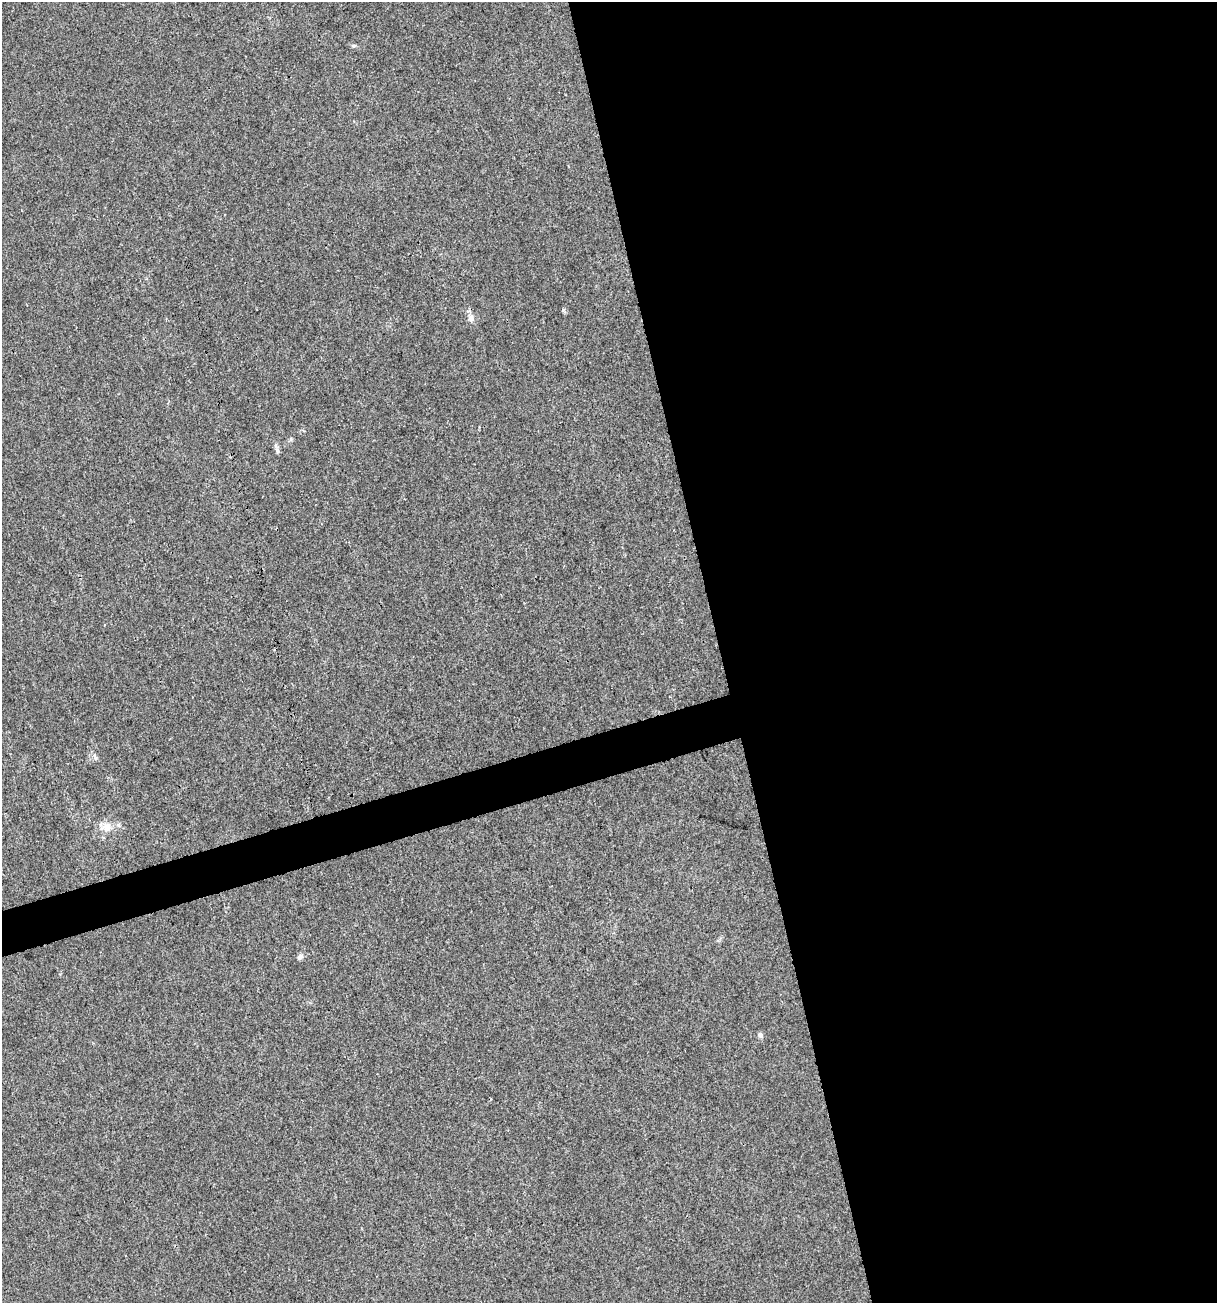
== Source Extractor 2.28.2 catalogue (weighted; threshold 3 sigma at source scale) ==
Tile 8 of 4 x 4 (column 4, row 2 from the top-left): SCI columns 3747-4961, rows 2604-3904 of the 5012 x 5207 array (HDU 1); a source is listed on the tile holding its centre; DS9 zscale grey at full resolution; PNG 1219 x 1305 px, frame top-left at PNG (2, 2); no overlay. Shown black and unused: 43% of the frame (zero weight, under 3 of 4 exposures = <1% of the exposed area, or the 3 px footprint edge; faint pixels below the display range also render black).
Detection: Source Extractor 2.28.2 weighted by HDU 2 'WHT'; one run over the whole footprint, this tile lists its part. Background 0.00336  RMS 0.0026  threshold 0.0118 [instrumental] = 3 sigma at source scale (4.5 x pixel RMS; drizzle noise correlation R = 1.50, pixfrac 1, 0.0396/0.0396 arcsec/px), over >= 5 px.
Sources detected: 7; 1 cosmic-ray / hot-pixel residue — not listed; the other 6 listed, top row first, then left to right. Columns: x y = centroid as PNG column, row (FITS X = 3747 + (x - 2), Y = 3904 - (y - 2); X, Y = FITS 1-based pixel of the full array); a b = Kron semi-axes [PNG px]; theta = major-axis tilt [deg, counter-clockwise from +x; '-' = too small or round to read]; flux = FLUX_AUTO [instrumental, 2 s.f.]
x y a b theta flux
354 46 6 4 1 0.38
471 318 11 8 -76 1.4
277 450 7 5 -63 0.58
106 827 13 12 - 2.8
300 956 8 6 33 0.87
760 1035 7 6 - 0.76